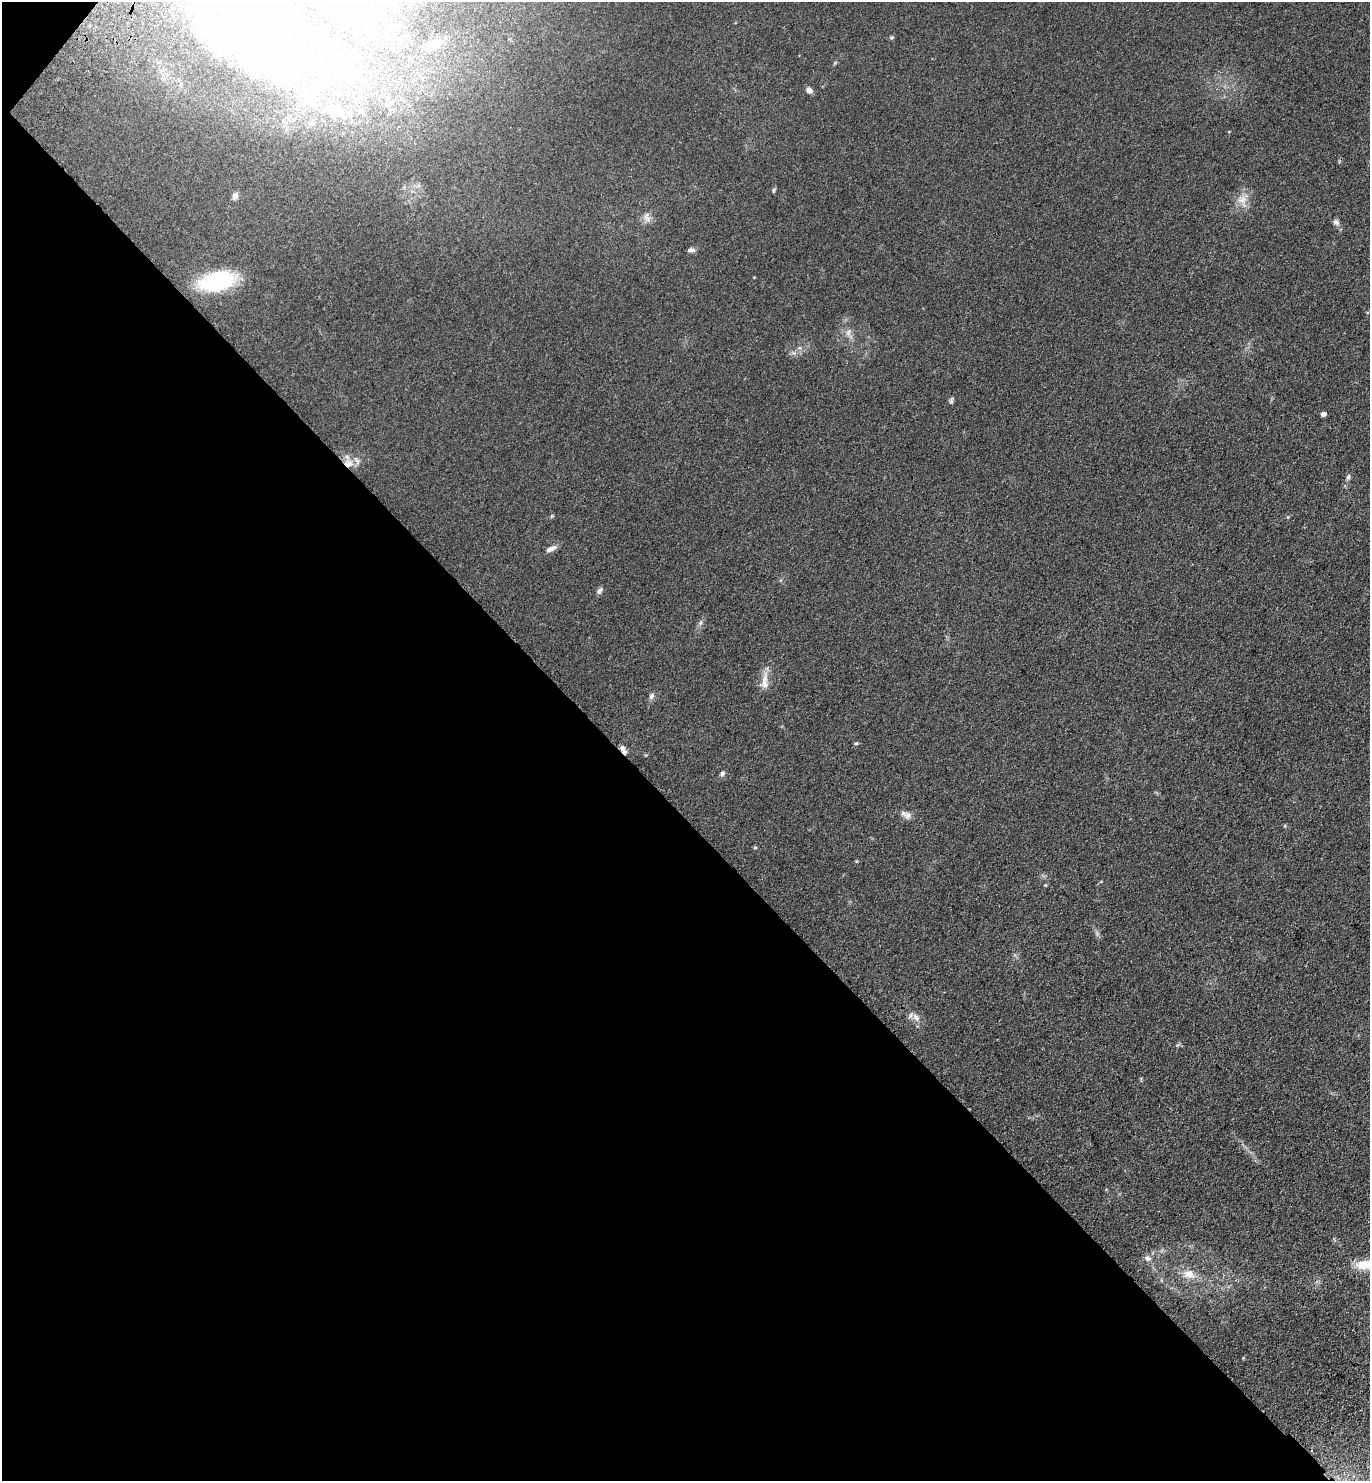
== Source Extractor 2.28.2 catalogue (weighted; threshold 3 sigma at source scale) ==
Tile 9 of 4 x 4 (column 1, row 3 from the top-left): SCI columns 388-1755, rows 1570-3048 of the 6108 x 6096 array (HDU 1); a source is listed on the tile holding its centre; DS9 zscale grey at full resolution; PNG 1372 x 1483 px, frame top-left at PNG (2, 2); no overlay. Shown black and unused: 45% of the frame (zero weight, under 3 of 4 exposures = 6% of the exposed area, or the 3 px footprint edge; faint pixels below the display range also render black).
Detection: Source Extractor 2.28.2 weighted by HDU 2 'WHT'; one run over the whole footprint, this tile lists its part. Background 0.167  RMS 0.0091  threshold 0.0411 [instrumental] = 3 sigma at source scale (4.5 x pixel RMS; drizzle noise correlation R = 1.50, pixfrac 1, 0.05/0.05 arcsec/px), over >= 5 px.
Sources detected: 36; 2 inside a brighter object's white glare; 1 cosmic-ray / hot-pixel residue — not listed; the other 33 listed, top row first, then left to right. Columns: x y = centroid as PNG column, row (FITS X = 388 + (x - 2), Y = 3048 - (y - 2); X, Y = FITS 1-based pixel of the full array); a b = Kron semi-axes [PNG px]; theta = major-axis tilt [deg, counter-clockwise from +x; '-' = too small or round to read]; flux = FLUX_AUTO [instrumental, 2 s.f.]
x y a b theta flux
247 23 71 33 -71 160
891 37 6 5 - 1.3
434 44 18 9 21 7.1
323 68 12 8 -21 5.4
809 90 7 6 - 4.2
340 114 11 7 -7 5.7
773 190 7 4 -86 1.3
235 196 9 7 72 3.8
1242 200 14 12 33 9.3
647 217 14 8 -69 5.1
1336 222 9 7 -33 2.9
691 250 9 6 1 2.6
217 281 28 15 16 99
848 332 11 6 65 3.9
951 401 9 5 81 1.8
1323 414 5 4 - 4.5
349 463 15 11 3 11
1348 477 8 5 64 2.2
551 549 14 6 26 5
599 591 9 6 48 2.7
700 623 8 5 59 2.1
764 681 27 10 83 10
651 696 9 6 65 2.9
856 743 6 4 1 1.1
622 748 8 8 - 4
722 773 7 6 - 2.5
908 815 10 9 - 4.6
755 847 6 4 1 0.98
1045 885 4 4 - 0.87
916 1018 14 8 -55 5.7
1148 1258 10 9 - 4.4
1364 1264 22 14 17 17
1189 1274 18 12 -19 12
Overlapping masked pixels (flux is a lower limit): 2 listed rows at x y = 349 463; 622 748